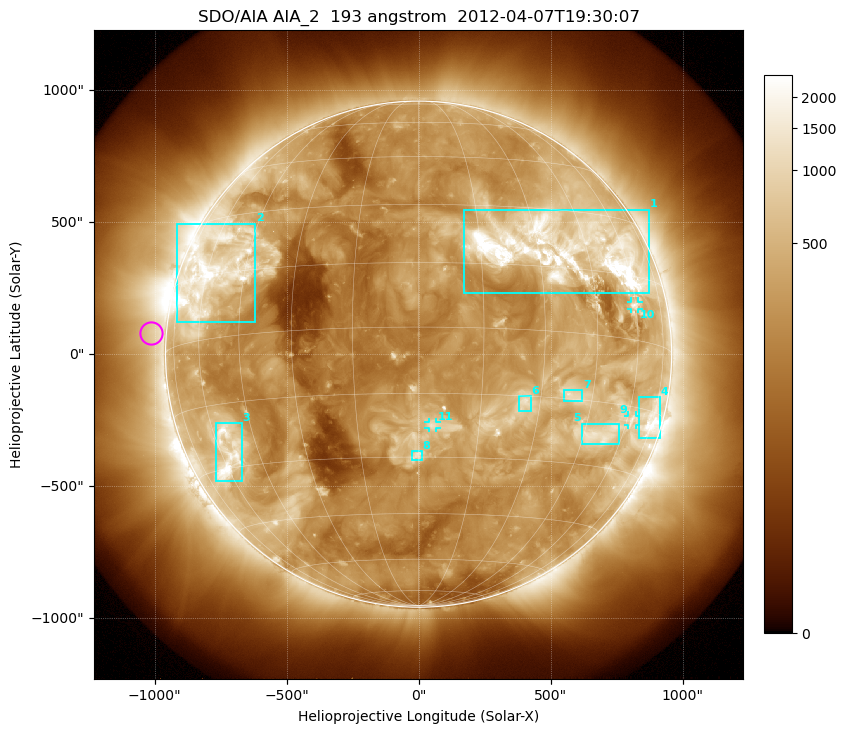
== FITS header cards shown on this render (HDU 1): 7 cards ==
TELESCOP= 'SDO/AIA'
INSTRUME= 'AIA_2'
WAVELNTH=                  193
WAVEUNIT= 'angstrom'
DATE-OBS= '2012-04-07T19:30:07.84'
CTYPE1  = 'HPLN-TAN'
CTYPE2  = 'HPLT-TAN'

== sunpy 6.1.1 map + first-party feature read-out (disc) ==
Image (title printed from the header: SDO/AIA AIA_2  193 angstrom  2012-04-07T19:30:07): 1024 x 1024 px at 2.4 arcsec/px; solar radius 959 arcsec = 399 px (full disc in frame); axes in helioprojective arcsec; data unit not stated in the header (colour bar unlabelled)
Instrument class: DISC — disc imager (sunpy class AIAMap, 193 A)
Bright regions (active regions / flare kernels): reference = the median radial profile (limb darkening/brightening removed); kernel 9 px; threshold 5 sigma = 746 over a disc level ~262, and >= 1.15x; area >= 12 px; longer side >= 10 px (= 24 arcsec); searched inside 0.97 R_sun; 11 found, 11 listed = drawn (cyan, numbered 1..; 3 of them under ~33 arcsec drawn as corner ticks so the feature stays visible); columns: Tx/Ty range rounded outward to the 5 arcsec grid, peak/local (2 s.f.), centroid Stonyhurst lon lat
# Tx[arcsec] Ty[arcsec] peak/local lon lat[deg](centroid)
1 170..875 230..550 19 +36 +19
2 -915..-620 120..495 9.7 -58 +16
3 -770..-670 -480..-260 7.7 -57 -27
4 835..915 -320..-160 6.4 +73 -17
5 620..760 -340..-265 5 +51 -22
6 380..425 -215..-155 7 +26 -16
7 550..620 -180..-135 5.3 +39 -14
8 -30..15 -400..-365 5.5 +0 -30
9 795..825 -270..-230 3.8 +62 -18
10 805..835 170..200 4.6 +60 +8
11 35..70 -280..-255 4.8 +3 -22
Off-limb structures (1.02-1.3 R_sun): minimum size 162 px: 5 found; the strongest spans PA ~50..130 deg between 1.02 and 1.3 R_sun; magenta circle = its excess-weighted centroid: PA ~85 deg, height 1.06 R_sun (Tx ~-1015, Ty ~80 arcsec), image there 1.6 x the reference